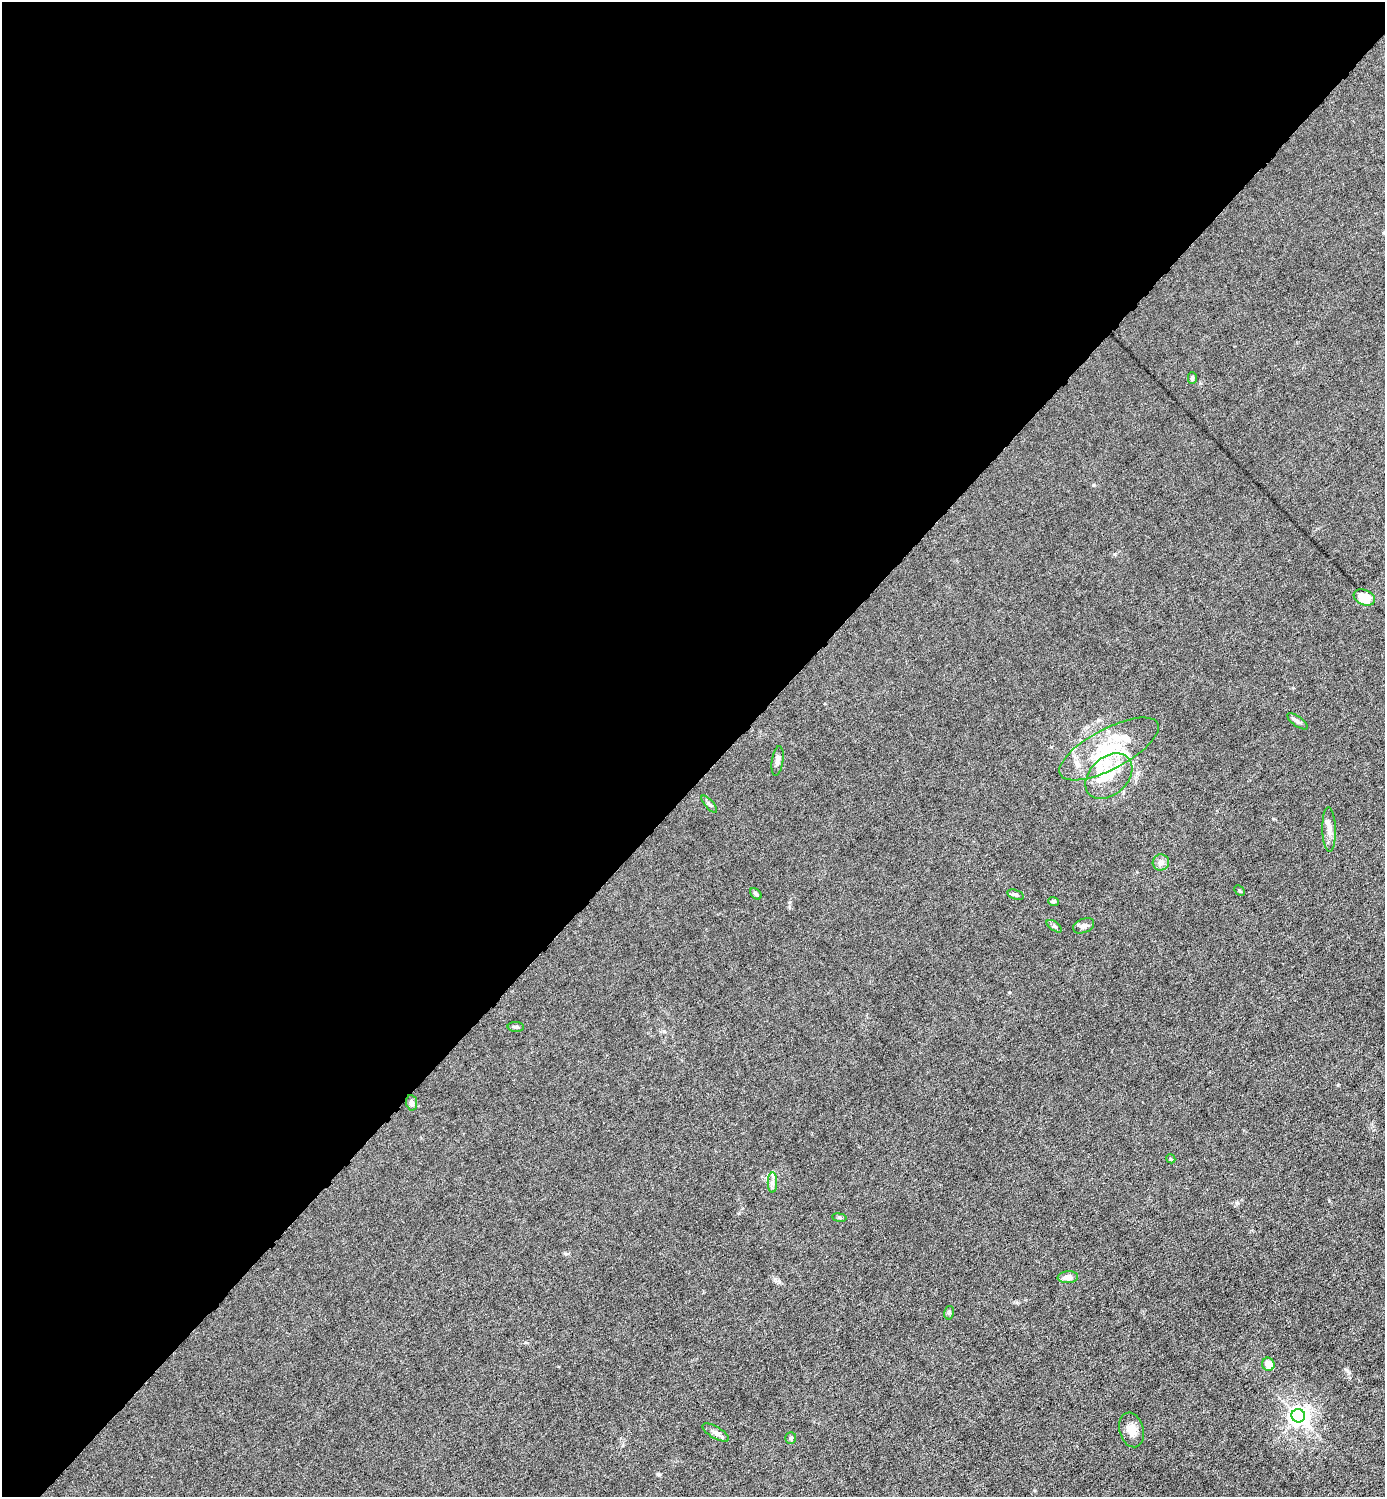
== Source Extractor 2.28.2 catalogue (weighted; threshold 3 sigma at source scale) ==
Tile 5 of 4 x 4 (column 1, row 2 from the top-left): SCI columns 154-1536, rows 2991-4485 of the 5980 x 5980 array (HDU 1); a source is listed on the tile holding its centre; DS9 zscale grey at full resolution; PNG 1387 x 1499 px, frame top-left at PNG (2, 2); each listed source drawn as its Kron ellipse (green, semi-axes under 4 px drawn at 4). Shown black and unused: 52% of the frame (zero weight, under 6 of 12 exposures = <1% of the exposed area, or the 3 px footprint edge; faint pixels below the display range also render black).
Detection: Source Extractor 2.28.2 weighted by HDU 2 'WHT'; one run over the whole footprint, this tile lists its part. Background 0.0143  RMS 0.003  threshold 0.0125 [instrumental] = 3 sigma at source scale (4.09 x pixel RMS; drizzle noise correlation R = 1.36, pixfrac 0.8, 0.05/0.05 arcsec/px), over >= 5 px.
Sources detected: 33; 6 inside a brighter listed object's ellipse — not listed separately; the other 27 listed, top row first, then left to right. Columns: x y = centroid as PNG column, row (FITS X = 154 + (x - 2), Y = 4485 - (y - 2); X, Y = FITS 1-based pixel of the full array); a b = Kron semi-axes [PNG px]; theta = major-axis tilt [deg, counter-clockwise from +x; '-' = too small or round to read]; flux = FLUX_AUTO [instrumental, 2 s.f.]
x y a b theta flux
1192 378 6 4 -90 0.6
1364 597 11 7 -21 5.7
1297 721 12 5 -35 0.81
1109 749 55 20 28 19
777 761 15 5 81 1.3
1109 776 27 19 43 8.3
709 804 11 4 -49 0.65
1329 830 22 6 -89 2
1161 862 8 8 - 1.6
1240 890 5 3 - 0.33
756 894 7 4 -45 0.73
1016 895 9 4 -17 0.6
1053 901 5 4 - 0.49
1054 926 9 4 -35 0.57
1084 926 11 7 23 1.1
516 1027 8 5 -2 0.57
412 1103 8 5 -80 1
1171 1159 5 3 - 0.28
772 1183 10 5 89 1.1
839 1218 7 3 -8 0.36
1068 1277 10 6 5 2.4
949 1313 7 5 78 0.44
1268 1364 7 6 - 3.3
1298 1416 7 6 - 170
1131 1430 18 12 -74 3
716 1433 15 6 -30 1.3
791 1438 6 5 - 0.59
Unlisted compact peaks at least as high as the median listed source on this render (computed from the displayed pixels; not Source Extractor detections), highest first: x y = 658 1474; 1338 1085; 1347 1370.